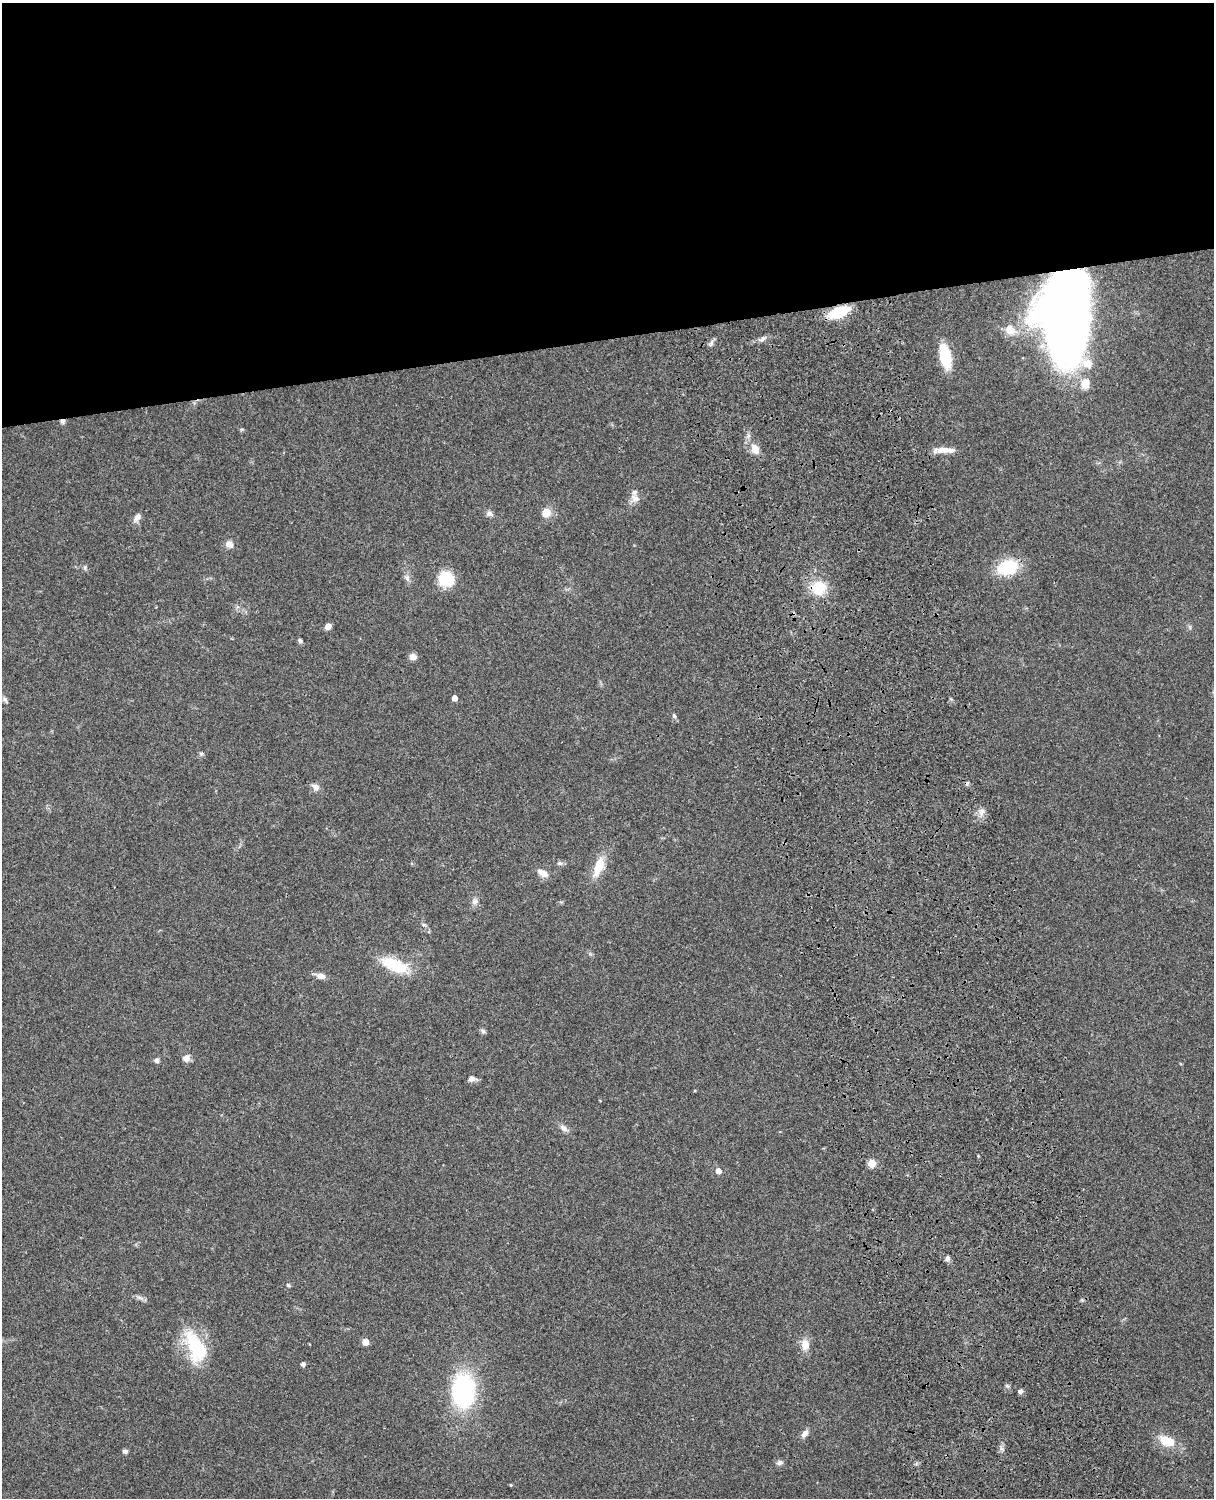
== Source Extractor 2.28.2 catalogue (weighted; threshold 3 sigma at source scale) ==
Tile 2 of 4 x 3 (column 2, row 1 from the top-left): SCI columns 1333-2544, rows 3268-4763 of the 5087 x 4926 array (HDU 1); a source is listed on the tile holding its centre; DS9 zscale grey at full resolution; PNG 1216 x 1500 px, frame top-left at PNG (2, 3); no overlay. Shown black and unused: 23% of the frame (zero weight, under 3 of 4 exposures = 6% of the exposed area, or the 3 px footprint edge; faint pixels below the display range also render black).
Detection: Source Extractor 2.28.2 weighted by HDU 2 'WHT'; one run over the whole footprint, this tile lists its part. Background 0.0873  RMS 0.0061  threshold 0.0274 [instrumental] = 3 sigma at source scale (4.5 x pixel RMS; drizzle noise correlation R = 1.50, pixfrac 1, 0.05/0.05 arcsec/px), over >= 5 px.
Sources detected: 57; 1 cosmic-ray / hot-pixel residue — not listed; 1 inside a brighter listed object's ellipse — not listed separately; the other 55 listed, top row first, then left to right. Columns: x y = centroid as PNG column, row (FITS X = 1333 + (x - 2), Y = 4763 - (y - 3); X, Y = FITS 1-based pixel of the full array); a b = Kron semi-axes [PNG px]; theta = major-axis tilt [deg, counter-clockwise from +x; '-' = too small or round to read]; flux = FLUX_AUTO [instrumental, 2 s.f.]
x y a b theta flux
838 312 19 9 19 26
1066 315 71 36 89 770
1010 330 18 14 -38 7.8
762 339 9 4 36 1.8
711 343 7 5 60 1.6
945 356 21 9 -78 30
1085 384 11 9 78 7.4
62 421 6 6 - 1.6
755 449 12 9 -64 5.9
944 450 26 6 1 7.4
635 498 14 10 -34 3.8
546 513 11 9 62 6.2
489 514 9 6 -12 2.1
137 518 12 7 53 2.9
229 544 9 8 - 3.7
1007 567 23 16 16 24
85 568 6 5 - 1.1
407 578 10 6 -57 2.2
446 579 13 12 - 24
819 588 14 13 - 18
328 626 7 6 - 3.3
300 641 7 5 -58 1.1
413 657 9 8 - 2.8
454 698 4 4 - 4.1
5 700 9 5 -57 1.6
674 716 7 5 -53 1.3
201 754 6 5 - 1
316 787 11 8 -30 3
981 812 11 7 52 3.1
559 863 7 5 0 1.5
599 867 29 11 69 11
543 873 12 7 -30 5.2
474 901 8 7 - 2.4
394 965 25 11 -23 29
320 976 13 6 -18 4
483 1031 7 5 -45 1.3
186 1058 9 8 - 3.5
157 1060 6 5 - 1.8
471 1079 8 7 - 2.8
564 1128 11 7 -42 2.9
872 1163 5 5 - 19
718 1171 5 5 - 4.4
948 1259 7 6 - 1.8
288 1285 5 4 - 1
365 1342 5 4 - 9.3
805 1345 13 10 -86 6.4
196 1347 40 19 -68 36
303 1364 4 4 - 1.7
463 1391 26 18 -89 98
1020 1391 5 4 - 2.3
805 1434 10 6 55 3.2
1168 1441 18 10 -20 13
125 1451 6 5 - 1.5
780 1462 8 6 7 2.1
511 1485 5 3 - 0.57
Overlapping masked pixels (flux is a lower limit): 3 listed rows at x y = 838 312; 1066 315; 62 421